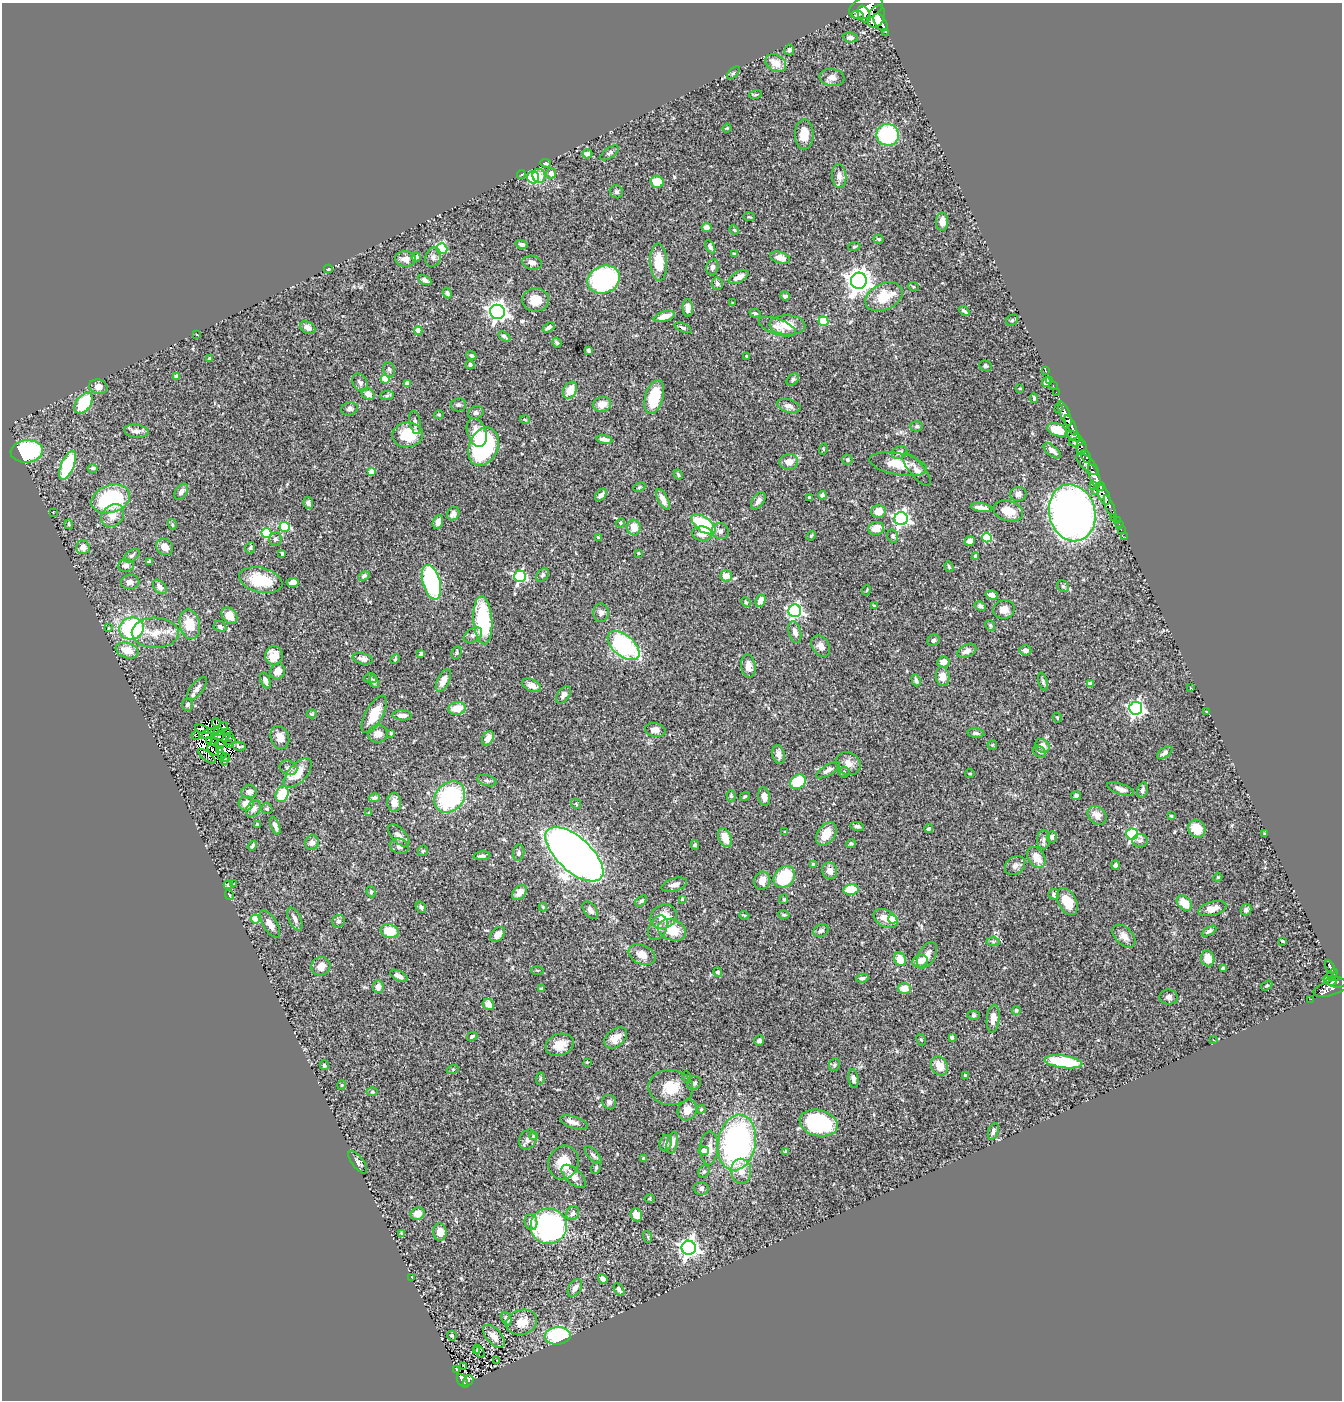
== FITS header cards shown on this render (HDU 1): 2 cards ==
NAXIS1  =                 1340
NAXIS2  =                 1398

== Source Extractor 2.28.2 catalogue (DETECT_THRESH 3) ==
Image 1340 x 1398 px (HDU 1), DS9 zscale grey, 1 PNG px = 1 image px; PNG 1344 x 1402 px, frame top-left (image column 1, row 1398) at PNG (2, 3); each listed source drawn as its Kron ellipse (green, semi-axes under 4 px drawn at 4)
Background 0.524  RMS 0.034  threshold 0.103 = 3 sigma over >= 5 px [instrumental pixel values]
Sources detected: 477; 6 with non-positive FLUX_AUTO (blend fragments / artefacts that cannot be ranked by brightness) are neither listed nor drawn; the other 471 listed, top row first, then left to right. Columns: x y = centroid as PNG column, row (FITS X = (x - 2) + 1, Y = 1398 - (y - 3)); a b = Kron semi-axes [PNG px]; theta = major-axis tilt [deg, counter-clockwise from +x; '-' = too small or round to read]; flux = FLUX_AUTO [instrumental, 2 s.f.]
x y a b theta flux
866 7 17 10 20 4400
864 14 9 5 -65 1400
858 15 5 4 - 330
876 17 12 8 67 3000
880 22 9 5 -58 2100
886 32 3 3 - 94
850 38 7 5 -5 6.2
789 50 5 5 - 6.9
776 63 11 8 -29 31
733 73 8 4 43 4
832 77 12 8 -7 15
755 95 6 3 19 2.6
727 128 4 3 - 2.1
804 134 15 9 89 34
888 135 11 11 - 210
610 153 11 5 33 5.4
587 154 5 4 - 12
545 163 5 4 - 3.3
551 173 5 5 - 10
522 174 4 4 - 4.7
539 176 7 6 - 21
839 176 12 7 -86 16
533 177 6 6 - 120
657 182 7 6 - 47
616 192 7 6 - 5.6
749 217 5 3 - 2.1
942 222 9 6 -89 15
707 227 5 4 - 14
734 230 5 4 - 2.4
879 239 5 3 - 3.1
522 244 6 4 -16 4.8
854 246 6 3 9 2.4
710 247 7 4 -60 5.5
442 249 5 5 - 140
734 253 4 2 - 2.5
416 257 4 4 - 8.2
433 257 10 7 74 8.9
780 258 10 5 -17 19
405 259 10 7 -4 17
659 262 18 8 -88 53
532 263 10 7 -13 9.7
712 267 8 6 77 8.2
328 269 4 3 - 3.7
739 277 11 5 30 18
604 279 17 13 22 340
425 280 7 4 -28 8.1
859 281 8 8 - 2200
717 284 6 5 - 5.9
914 287 5 3 - 2.4
447 293 5 4 - 4.1
785 296 5 4 - 5.1
884 297 20 13 25 65
536 300 13 11 4 32
733 303 3 2 - 1.7
688 308 9 5 -85 15
964 311 6 3 -40 4.3
498 312 7 7 - 1300
755 313 5 3 - 4.1
664 316 11 5 17 26
1012 320 6 5 - 3.5
823 321 5 4 - 120
787 325 18 10 -2 38
549 327 6 4 34 7
777 327 19 8 -19 15
308 328 8 5 -28 13
683 328 9 4 -26 4.7
418 330 4 4 - 25
197 335 3 2 - 1.9
504 336 6 4 -32 4.9
557 343 5 4 - 3.6
588 350 4 3 - 5.2
471 355 5 4 - 3.6
746 356 3 2 - 1.9
209 359 3 2 - 3.3
470 365 4 4 - 6.2
986 366 6 5 - 3.8
389 370 8 6 -71 5.1
1045 370 3 2 - 10
176 376 4 4 - 7.3
385 379 4 4 - 67
793 379 7 5 42 4.4
1050 380 2 2 - 12
360 382 10 7 -54 8
1046 382 5 4 - 16
408 384 4 4 - 14
1053 386 3 2 - 24
98 387 9 7 -18 15
1020 388 3 2 - 2.1
570 390 9 6 61 33
1056 392 2 2 - 17
368 394 7 5 -31 15
387 396 7 4 2 4
654 397 17 9 74 83
1034 398 5 3 - 4.3
84 403 12 7 53 120
602 404 9 7 9 23
458 405 7 6 - 6.4
789 406 12 6 -15 10
1058 408 3 2 - 24
349 409 8 6 14 7.6
476 413 8 6 19 6.9
439 414 5 3 - 2.3
1065 414 13 4 -68 1800
525 420 5 3 - 2
415 422 12 5 -79 9.2
1071 425 11 4 -63 1500
917 426 6 5 - 3.8
1057 430 10 6 -19 44
136 431 12 6 -7 11
477 432 15 9 -71 32
408 435 15 12 5 70
1074 436 8 3 -27 550
604 439 8 4 -9 13
1076 442 7 4 10 500
483 447 20 14 67 310
1082 447 7 5 -89 610
823 449 6 3 74 2.4
27 451 16 11 6 330
1052 451 10 5 -39 9.6
900 452 8 6 24 9.4
1086 457 7 3 -65 340
847 460 5 5 - 5.4
789 462 9 7 10 20
898 464 29 11 -11 46
1088 464 14 6 -43 1400
68 465 15 6 68 160
93 468 5 4 - 4.6
916 469 20 7 -50 16
371 472 4 4 - 23
678 475 5 3 - 3.1
1094 476 12 5 -69 3400
1094 485 3 2 - 110
639 487 6 4 28 3.5
1100 487 4 3 - 560
1096 491 3 2 - 10
181 492 9 5 57 11
1018 494 8 7 - 9.6
601 495 7 4 49 9.3
822 495 4 4 - 7.4
1104 495 10 5 -65 1300
809 497 3 3 - 3.2
111 499 20 14 19 220
663 499 11 5 -61 15
758 501 9 5 55 10
308 503 6 4 -80 6.5
1110 506 12 3 -68 530
981 508 10 4 -9 17
878 511 7 6 - 29
1008 511 15 10 -16 32
53 512 2 2 - 1.4
1072 513 29 23 -76 1500
453 514 7 5 56 10
113 516 13 10 47 28
1113 517 2 2 - 11
901 519 6 6 - 670
1117 520 3 2 - 25
438 522 7 5 72 12
620 523 5 4 - 4
69 524 5 3 - 2.5
172 524 5 3 - 2.8
703 524 14 7 -37 150
1119 524 3 2 - 23
285 527 5 5 - 170
634 528 8 6 -87 26
876 528 8 6 16 26
1121 530 2 2 - 12
720 531 8 8 - 8.3
266 533 5 5 - 150
702 534 10 7 -7 23
811 536 5 4 - 2.8
893 536 7 5 -77 5.6
987 537 5 5 - 130
1125 537 3 2 - 3.1
598 538 4 2 - 2.3
275 539 7 6 - 6.6
970 541 5 4 - 18
83 547 7 7 - 18
165 547 9 7 -44 18
250 548 5 5 - 4.1
638 553 4 3 - 1.8
282 554 3 3 - 3.9
132 556 9 5 33 5.1
976 556 4 3 - 8.2
149 562 4 3 - 4.2
126 565 8 6 5 9
949 567 5 4 - 2.9
543 575 8 5 52 5.1
364 576 6 4 29 4.7
520 576 6 6 - 360
726 576 6 5 - 28
261 580 22 12 -13 74
130 582 9 7 7 9.5
293 582 6 4 7 19
431 582 18 8 -75 330
1063 586 6 5 - 3.8
160 587 8 5 -48 11
867 590 5 3 - 2.1
992 595 6 4 -18 12
761 601 6 5 - 22
746 602 5 4 - 2.9
874 605 4 2 - 1.8
980 606 6 4 -26 5.1
1004 609 11 9 11 19
795 611 6 6 - 550
601 613 9 7 -88 8.6
229 616 9 7 -50 23
483 620 24 9 -86 150
190 624 15 10 -78 53
990 625 6 4 -60 3.5
220 627 6 5 - 6.1
108 628 3 3 - 2.6
131 628 12 11 - 270
795 632 11 6 -75 14
155 633 23 15 -1 48
473 635 10 6 33 8.8
934 640 6 5 - 7.2
623 646 19 10 -39 280
821 646 11 8 -54 14
127 650 11 7 -17 35
1025 650 6 5 - 7.4
967 651 10 6 27 16
457 652 7 4 68 3.6
421 654 4 3 - 3.6
274 656 9 8 - 29
363 659 10 5 -13 10
395 659 5 4 - 2.7
943 662 6 5 - 17
748 666 11 7 -83 16
278 671 8 7 - 19
943 676 10 6 -82 20
370 678 6 5 - 3.8
443 680 12 6 63 22
916 680 6 4 -71 6.3
265 681 8 5 -69 9.3
374 682 6 4 -71 5.8
1043 682 9 4 -74 4.8
1090 684 4 4 - 9.1
532 685 10 6 -25 15
197 688 14 6 52 11
1191 688 3 2 - 1.4
563 695 10 6 54 11
187 704 6 5 - 5.4
457 708 9 6 7 35
1136 708 6 6 - 660
1207 712 3 2 - 2.3
312 714 5 4 - 2.5
374 714 21 8 62 48
402 715 10 5 -2 14
1057 718 5 3 - 2
216 723 4 2 - 2.4
223 727 5 4 - 6.9
202 729 7 3 -23 3.9
655 730 10 7 -8 17
218 731 4 3 - 6.1
215 732 3 2 - 1.3
227 733 4 2 - 6.8
391 733 4 3 - 2.4
976 733 8 4 -7 5.2
208 734 7 3 37 1.9
378 734 9 9 - 17
196 735 4 3 - 4.6
218 736 5 3 - 0.29
229 737 3 2 - 4.2
280 737 12 9 -70 22
488 738 8 5 61 18
209 740 2 2 - 3.4
231 741 5 4 - 7.8
214 742 2 2 - 2.2
220 744 4 3 - 5.3
229 745 3 3 - 1.5
992 745 5 4 - 2.8
239 746 7 3 -14 5.4
1042 746 8 6 -36 16
213 750 7 2 -43 5.8
219 750 3 2 - 3.1
1039 752 7 5 -37 5
1165 753 9 4 36 7.3
221 755 4 3 - 1.9
779 755 9 6 -77 14
207 756 10 3 -37 5.9
225 758 5 3 - 0.33
225 761 3 2 - 5
848 763 13 11 -31 19
288 768 9 7 -22 7.7
828 770 13 5 31 9.6
844 772 5 5 - 3.9
298 773 18 9 48 44
970 773 5 2 - 2
487 781 10 5 -15 5.9
798 782 8 6 35 96
1121 789 14 5 -19 13
1142 790 8 5 75 7.3
249 792 8 6 6 7.9
282 794 8 6 65 70
1076 795 5 4 - 6.6
731 796 5 4 - 3.3
745 796 5 3 - 2.9
450 797 17 14 47 250
764 797 9 6 -80 13
374 798 6 4 14 6.4
394 802 9 7 -85 21
246 803 7 7 - 20
576 804 6 4 -48 3
254 809 9 6 56 13
267 809 5 5 - 3.6
369 813 4 3 - 2.4
1097 815 10 8 -44 16
1171 816 3 3 - 2.6
257 824 3 2 - 2.2
275 826 9 4 -70 10
857 826 7 4 -11 5.7
929 829 4 3 - 5.1
1197 829 9 8 - 37
785 832 4 3 - 2.3
826 834 13 8 55 37
1132 834 6 5 - 250
1265 834 3 3 - 2.7
399 835 13 7 -46 15
1052 837 6 5 - 8.3
725 838 10 6 -68 32
1044 840 10 6 87 7.8
1140 841 8 6 4 7.2
312 843 7 6 - 12
851 844 4 4 - 3.3
695 845 5 4 - 3.6
252 846 5 3 - 4.1
399 846 9 7 -18 10
423 851 6 4 43 3.2
519 853 8 5 83 5.9
574 854 36 17 -42 2800
482 856 8 4 5 6.6
1036 857 11 8 -54 30
813 864 4 4 - 3.1
1015 865 11 8 38 11
1115 865 5 4 - 6.3
830 871 8 7 - 17
784 877 12 9 49 110
1218 877 4 3 - 1.9
762 881 9 7 75 18
234 884 2 2 - 1.6
228 885 4 4 - 7.2
674 885 13 6 17 14
851 890 7 5 10 67
371 892 5 4 - 3.6
520 892 9 6 48 16
1054 894 5 5 - 8
229 895 5 3 - 2.5
682 899 4 3 - 3.1
784 899 5 4 - 3.2
641 901 7 4 40 4.8
1067 902 14 9 -61 50
1184 903 9 6 -45 40
421 907 6 5 - 5.3
543 907 4 4 - 2.5
1212 909 14 7 15 24
590 910 10 6 -53 10
1246 910 6 5 - 6.5
744 915 5 3 - 1.9
784 915 6 4 -8 3.9
664 917 13 11 25 41
885 918 13 8 -29 23
255 919 4 4 - 85
295 919 12 6 -65 10
893 919 5 4 - 77
338 921 6 6 - 8
270 924 15 7 -57 20
658 928 13 8 62 13
672 930 15 10 -20 58
390 931 9 6 -18 55
821 931 8 6 23 6.3
1209 931 8 4 29 6
498 934 9 6 48 18
1124 936 14 8 -46 17
1283 941 4 2 - 2.7
993 942 6 4 -2 4.2
642 955 14 9 -25 23
927 955 14 8 60 17
1208 958 8 6 -76 26
900 959 7 6 - 33
920 961 8 6 17 19
321 966 10 9 - 19
1330 967 8 3 -61 220
1223 968 4 3 - 4.3
537 970 6 3 -1 2.6
718 972 5 4 - 4.5
1332 974 6 3 32 230
399 976 9 5 -28 12
862 978 6 4 9 5
1330 981 7 3 -19 270
1336 982 10 5 -7 460
1267 986 6 4 33 2.8
378 987 6 5 - 13
541 988 3 3 - 3.3
904 988 6 5 - 26
1331 988 18 7 16 730
1169 997 9 7 -7 7.9
1311 999 3 2 - 6.1
488 1004 6 5 - 19
1016 1010 4 4 - 6.4
973 1015 6 4 1 3.5
993 1019 14 6 84 22
472 1036 5 4 - 5.1
952 1037 4 3 - 7.1
616 1038 13 8 39 24
921 1040 6 4 -61 3.6
1213 1040 2 2 - 1.4
759 1041 5 5 - 7.8
560 1045 14 10 20 33
587 1062 3 3 - 1.4
1063 1062 19 6 -7 140
324 1065 5 4 - 4.5
834 1065 6 5 - 4.7
939 1066 10 8 -60 32
453 1069 6 4 19 3.3
965 1076 4 3 - 2.8
687 1077 6 3 -71 3.1
540 1079 6 4 80 2.7
853 1079 9 5 -81 8.3
694 1083 7 6 - 6.6
342 1085 4 4 - 2.5
671 1087 22 17 -4 56
372 1092 6 4 1 3
609 1102 7 7 - 8.6
701 1109 4 4 - 2.4
687 1110 11 9 64 26
574 1122 14 6 -17 13
819 1123 19 13 -13 260
993 1131 9 5 70 6.2
533 1136 4 4 - 2.6
528 1139 10 8 61 12
666 1143 8 6 76 8.7
672 1143 11 5 77 15
737 1143 28 19 80 600
709 1148 17 9 88 21
704 1151 5 4 - 6.4
785 1151 4 3 - 2.4
593 1155 11 5 -48 6.2
643 1159 3 3 - 4.2
358 1162 13 5 -53 8.6
564 1162 17 15 68 49
596 1167 6 4 63 3.5
704 1171 6 5 - 4.9
741 1171 12 10 -86 22
574 1176 15 7 -43 19
701 1188 7 6 - 7
650 1198 5 4 - 3
573 1213 7 6 - 8.9
418 1214 7 6 - 25
636 1215 6 5 - 17
531 1222 8 6 -71 13
549 1226 18 18 - 520
440 1232 8 6 -84 22
402 1234 4 3 - 3.9
648 1237 6 3 -72 2.6
689 1248 7 7 - 1200
411 1277 2 2 - 12
603 1279 5 4 - 8.1
575 1288 9 6 58 13
619 1290 7 4 -57 5.9
506 1319 7 4 -69 9.1
522 1322 16 12 17 36
452 1336 5 4 - 3.6
494 1336 14 7 -48 19
558 1336 13 8 5 190
476 1351 3 3 - 24
480 1352 7 3 -62 6.2
497 1360 3 3 - 1.3
464 1366 3 2 - 1.5
456 1369 3 2 - 2.6
462 1381 8 4 -57 120
468 1381 6 3 51 11
At the frame edge (FLAGS 8, measured only in part): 1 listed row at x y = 866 7
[6 non-positive-flux detections neither listed nor drawn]